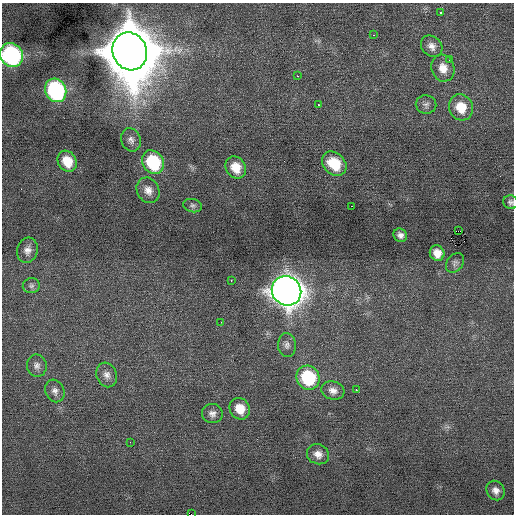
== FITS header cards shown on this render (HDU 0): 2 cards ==
NAXIS1  =                  512 / Axis length
NAXIS2  =                  512 / Axis length

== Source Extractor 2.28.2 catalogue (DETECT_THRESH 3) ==
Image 512 x 512 px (HDU 0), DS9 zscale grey, 1 PNG px = 1 image px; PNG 516 x 516 px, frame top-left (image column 1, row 512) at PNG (2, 3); each listed source drawn as its Kron ellipse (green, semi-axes under 4 px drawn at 4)
Background 0.0336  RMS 0.72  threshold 2.17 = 3 sigma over >= 5 px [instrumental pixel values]
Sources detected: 43; all 43 listed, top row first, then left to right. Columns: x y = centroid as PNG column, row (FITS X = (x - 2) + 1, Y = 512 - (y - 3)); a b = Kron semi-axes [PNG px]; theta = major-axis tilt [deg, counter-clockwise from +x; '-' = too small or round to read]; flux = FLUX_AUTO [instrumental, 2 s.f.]
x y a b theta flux
441 13 3 3 - 540
374 35 2 2 - 30
432 46 12 9 -46 340
130 51 19 17 -67 440000
11 55 12 11 - 8600
449 60 3 3 - 49
443 68 14 11 -73 560
297 76 3 2 - 360
56 90 12 10 -64 8400
319 105 3 2 - 54
426 105 10 9 - 200
461 107 13 11 -65 1000
131 140 12 10 -69 260
67 161 11 9 -59 940
153 162 12 10 -58 3300
334 164 14 10 -43 1500
236 167 11 9 -60 780
148 190 13 11 -61 430
511 202 7 6 - 150
193 206 9 6 -11 140
351 206 3 2 - 140
459 231 4 2 - 1100
400 235 7 6 - 220
27 250 13 10 73 350
437 253 8 7 - 480
455 263 11 8 52 170
231 280 2 2 - 37
31 286 8 7 - 150
287 291 15 14 - 70000
221 322 2 2 - 37
287 345 12 8 -87 250
37 366 11 10 - 240
107 375 12 10 -71 320
308 378 12 11 - 3500
356 390 3 2 - 60
55 391 11 9 -69 260
333 391 12 9 -17 340
240 409 11 10 - 830
212 413 10 9 - 270
130 442 3 2 - 44
318 454 11 10 - 390
496 490 10 8 -56 290
191 514 2 2 - 360
At the frame edge (FLAGS 8, measured only in part): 3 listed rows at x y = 11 55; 511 202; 191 514